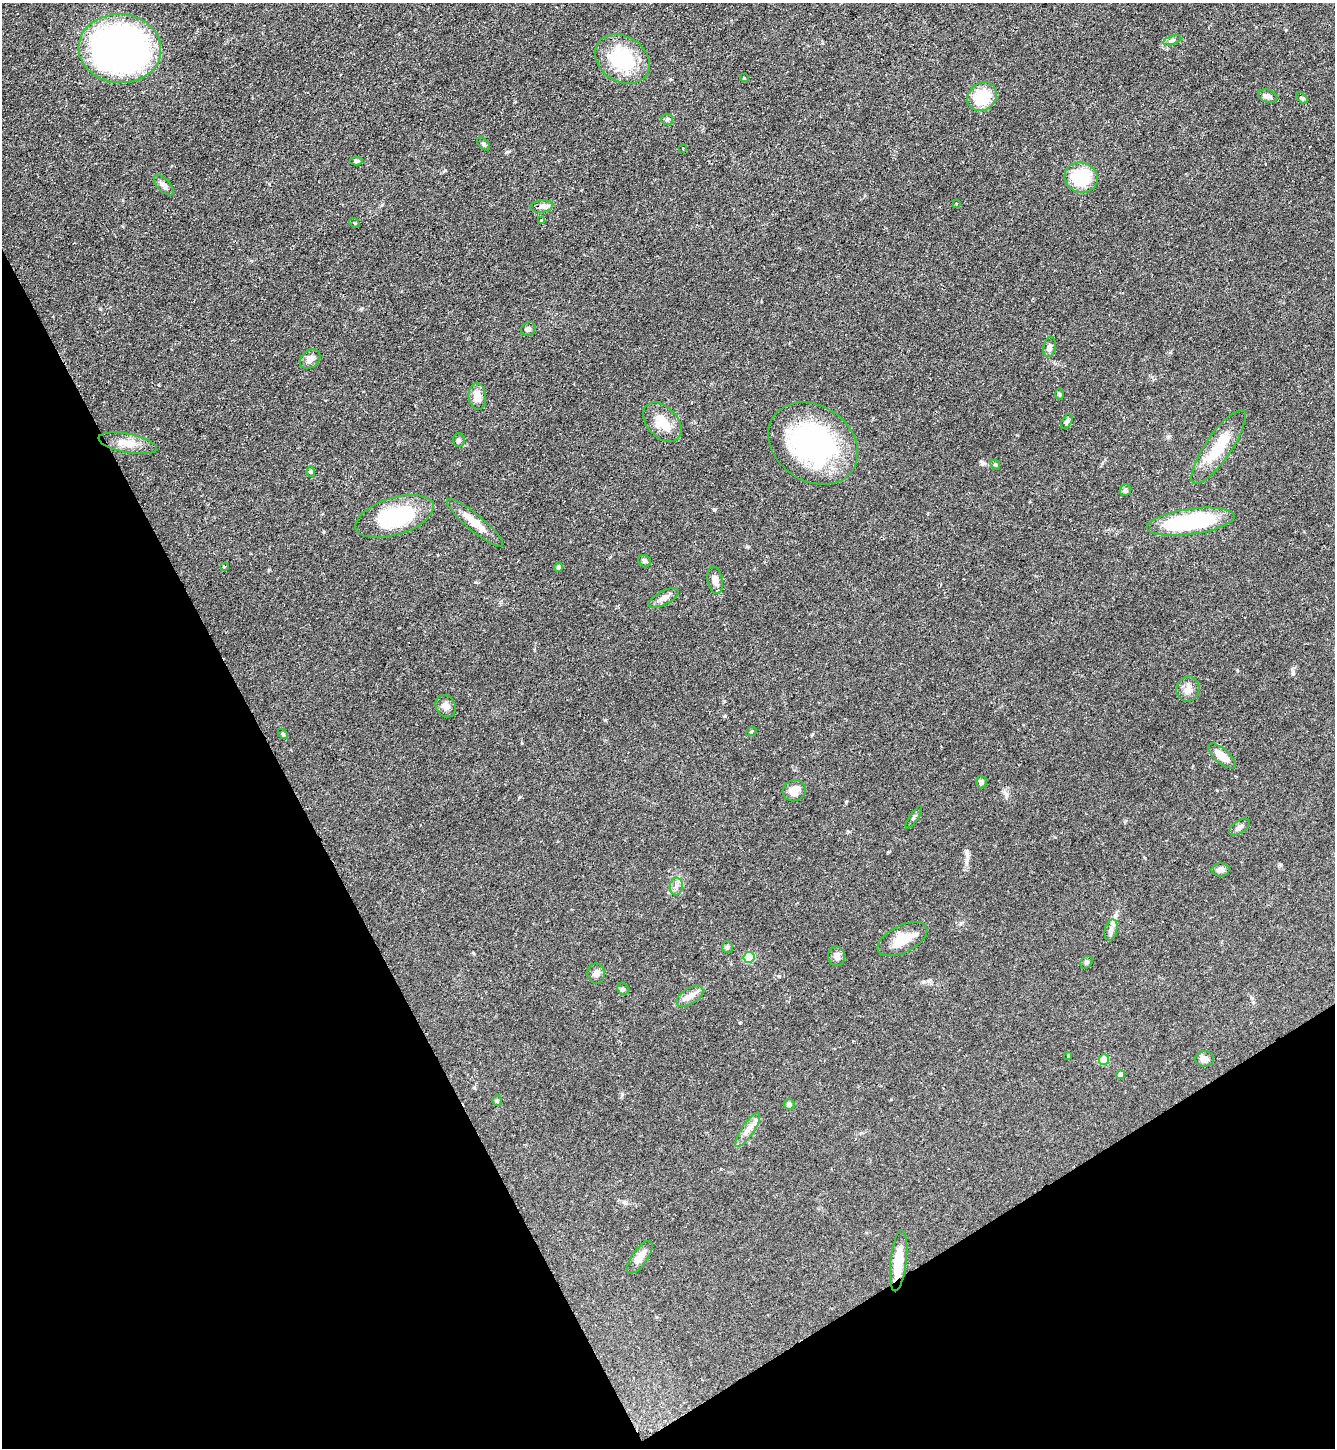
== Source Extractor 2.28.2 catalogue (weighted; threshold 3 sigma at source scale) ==
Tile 14 of 4 x 4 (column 2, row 4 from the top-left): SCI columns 1491-2823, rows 3-1448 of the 5781 x 5789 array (HDU 1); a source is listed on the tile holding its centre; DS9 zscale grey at full resolution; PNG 1337 x 1450 px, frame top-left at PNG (2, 3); each listed source drawn as its Kron ellipse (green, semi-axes under 4 px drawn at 4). Shown black and unused: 28% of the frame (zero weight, under 2 of 3 exposures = <1% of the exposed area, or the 3 px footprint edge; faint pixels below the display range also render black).
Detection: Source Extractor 2.28.2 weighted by HDU 2 'WHT'; one run over the whole footprint, this tile lists its part. Background 0.0468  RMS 0.0046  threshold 0.0207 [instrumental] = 3 sigma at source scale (4.5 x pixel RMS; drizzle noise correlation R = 1.50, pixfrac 1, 0.05/0.05 arcsec/px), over >= 5 px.
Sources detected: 70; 1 inside a brighter object's white glare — neither listed nor drawn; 1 inside a brighter listed object's ellipse — not listed separately; the other 68 listed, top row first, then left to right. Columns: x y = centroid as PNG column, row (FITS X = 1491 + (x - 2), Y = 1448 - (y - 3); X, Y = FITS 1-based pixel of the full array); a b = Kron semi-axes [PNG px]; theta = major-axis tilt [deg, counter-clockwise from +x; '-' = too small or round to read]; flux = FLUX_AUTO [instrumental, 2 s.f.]
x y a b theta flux
1172 40 9 4 18 1
120 48 41 34 -4 180
622 59 29 22 -32 30
744 78 3 3 - 0.66
1267 96 10 6 -19 2.1
982 97 16 13 39 16
1302 98 7 4 -44 0.82
667 119 6 5 - 0.91
484 144 8 4 -47 0.8
682 148 3 3 - 1.1
356 161 6 4 5 0.93
1081 177 17 15 -20 25
164 185 13 6 -46 1.8
956 204 3 3 - 0.7
542 206 11 6 7 1.8
541 220 3 3 - 0.76
354 223 6 2 -44 0.4
528 329 7 6 - 1.4
1050 347 10 6 80 1.9
310 359 11 8 40 2.9
1059 394 6 4 -90 0.53
477 396 13 9 -84 4.8
1067 421 8 5 59 1
662 422 23 15 -48 10
459 440 7 6 - 1.3
128 443 29 9 -11 6.7
813 443 48 37 -34 87
1218 447 44 13 55 16
995 465 5 4 - 0.69
311 471 5 4 - 0.59
1125 490 6 5 - 1.1
395 516 40 18 17 36
1191 522 44 12 8 48
475 523 36 8 -40 7.5
645 561 7 5 -31 0.92
225 566 4 2 - 0.54
558 567 5 4 - 0.89
715 580 13 7 -80 3.6
664 598 16 7 28 2.6
1188 689 13 11 67 3.4
446 706 11 9 -61 2.5
751 732 5 3 - 0.51
283 734 6 3 -45 0.53
1222 756 17 7 -41 5.8
981 782 6 5 - 1.1
794 791 12 10 25 5.2
914 817 13 3 57 0.86
1239 827 11 6 35 1.7
1221 870 9 6 -1 1.9
676 886 9 6 86 2
1111 930 11 6 75 1.9
902 939 27 13 27 9.6
727 947 6 5 - 0.75
836 956 10 8 -79 2
749 957 6 5 - 21
1086 962 7 5 49 0.82
596 974 10 8 -88 2.1
623 989 6 5 - 0.84
690 996 15 8 32 3.2
1068 1056 3 3 - 0.7
1204 1059 9 7 -3 2.6
1104 1060 5 5 - 15
1121 1075 4 4 - 3.3
497 1101 5 5 - 0.69
789 1104 5 5 - 1.5
748 1130 20 6 56 3.4
640 1257 19 8 55 4.5
899 1261 31 8 84 10
Overlapping masked pixels (flux is a lower limit): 1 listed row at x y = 899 1261
Unlisted compact peaks at least as high as the median listed source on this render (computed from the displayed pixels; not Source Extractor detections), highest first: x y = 714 510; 725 716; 605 720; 1293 672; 846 802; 622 1094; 779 976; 445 170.